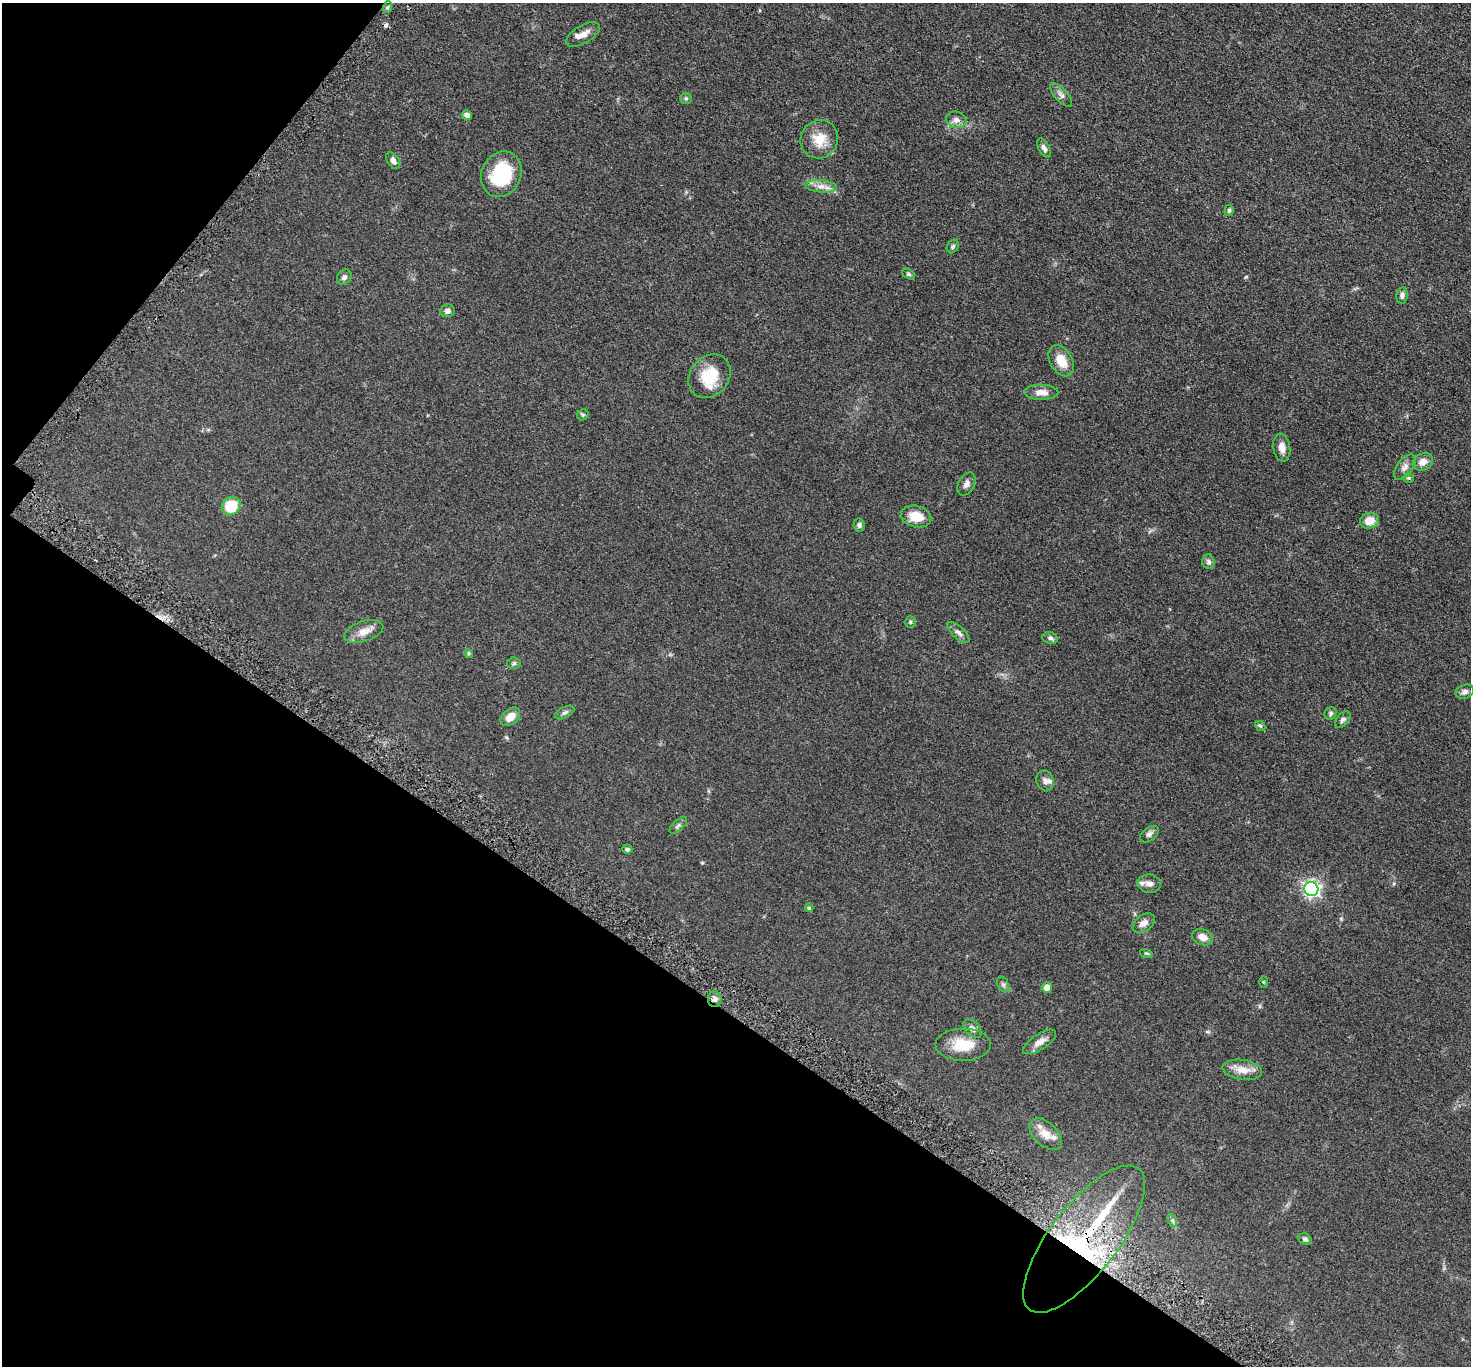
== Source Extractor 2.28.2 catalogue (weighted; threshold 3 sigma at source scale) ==
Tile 9 of 4 x 4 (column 1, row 3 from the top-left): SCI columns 68-1536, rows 1718-3081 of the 6011 x 6022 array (HDU 1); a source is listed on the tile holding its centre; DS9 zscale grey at full resolution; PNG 1473 x 1368 px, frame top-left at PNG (2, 3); each listed source drawn as its Kron ellipse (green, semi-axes under 4 px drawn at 4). Shown black and unused: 31% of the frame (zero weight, under 3 of 5 exposures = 4% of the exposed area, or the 3 px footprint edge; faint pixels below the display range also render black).
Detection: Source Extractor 2.28.2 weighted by HDU 2 'WHT'; one run over the whole footprint, this tile lists its part. Background 0.0471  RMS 0.0071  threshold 0.0319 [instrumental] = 3 sigma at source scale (4.5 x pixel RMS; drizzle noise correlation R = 1.50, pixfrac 1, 0.05/0.05 arcsec/px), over >= 5 px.
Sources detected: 70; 1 cosmic-ray / hot-pixel residue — neither listed nor drawn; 4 inside a brighter listed object's ellipse — not listed separately; the other 65 listed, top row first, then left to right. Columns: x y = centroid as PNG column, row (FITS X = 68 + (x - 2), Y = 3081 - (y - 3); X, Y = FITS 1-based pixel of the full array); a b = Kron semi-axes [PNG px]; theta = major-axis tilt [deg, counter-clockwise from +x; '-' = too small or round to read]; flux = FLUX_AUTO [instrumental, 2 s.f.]
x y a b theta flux
388 7 6 4 71 1.1
583 35 19 9 31 5.3
1061 95 15 6 -48 2.7
686 98 6 5 - 1
467 115 5 4 - 3.3
956 120 10 8 -15 3.6
819 139 19 18 - 13
1044 148 10 5 -62 2.4
393 161 9 5 -56 2.6
501 174 23 19 65 36
821 186 16 6 -5 4.8
1229 211 5 4 - 1.2
953 246 7 5 58 1.3
908 274 7 4 -27 1.2
344 277 8 6 47 2.1
1402 295 8 5 82 2
447 311 7 6 - 2.4
1061 361 17 11 -60 10
710 376 23 19 51 20
1041 392 17 7 -1 5.2
583 415 6 5 - 1.1
1282 447 14 8 -81 4.5
1423 462 11 8 27 4.8
1405 467 15 7 53 3.5
1408 478 6 5 - 1
967 484 12 8 60 3.1
231 506 10 8 42 19
916 516 15 11 -14 11
1369 521 10 8 17 7.2
859 525 6 6 - 1.7
1209 562 7 6 - 2.1
910 622 6 5 - 0.98
364 631 20 10 18 6.5
958 632 14 6 -42 2.6
1050 638 8 6 -17 1.6
469 653 4 4 - 0.84
514 663 7 5 9 1.3
1465 692 9 6 22 2.3
565 713 10 5 26 1.8
1331 713 6 6 - 1.4
510 717 11 7 40 6.9
1343 720 10 6 48 2
1260 726 6 4 -42 0.85
1045 781 10 8 -69 3.1
678 825 11 5 41 1.6
1149 834 10 6 37 2.3
627 849 5 4 - 1.3
1149 884 12 9 -6 4
1311 889 7 7 - 190
809 908 4 4 - 1
1144 923 12 8 36 4.3
1202 937 11 8 -22 5.1
1146 953 6 4 -17 0.93
1263 982 6 4 -89 0.6
1003 985 8 5 -62 1.6
1047 987 5 5 - 5.7
715 999 7 6 - 2.5
973 1029 11 7 -45 3
1040 1042 19 7 33 4.9
963 1045 28 16 0 16
1242 1070 20 10 -9 8.4
1046 1134 19 11 -43 7.8
1173 1221 7 4 -71 1.1
1084 1239 89 34 52 140
1305 1239 7 5 -25 1.5
Overlapping masked pixels (flux is a lower limit): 2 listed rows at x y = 715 999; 1084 1239